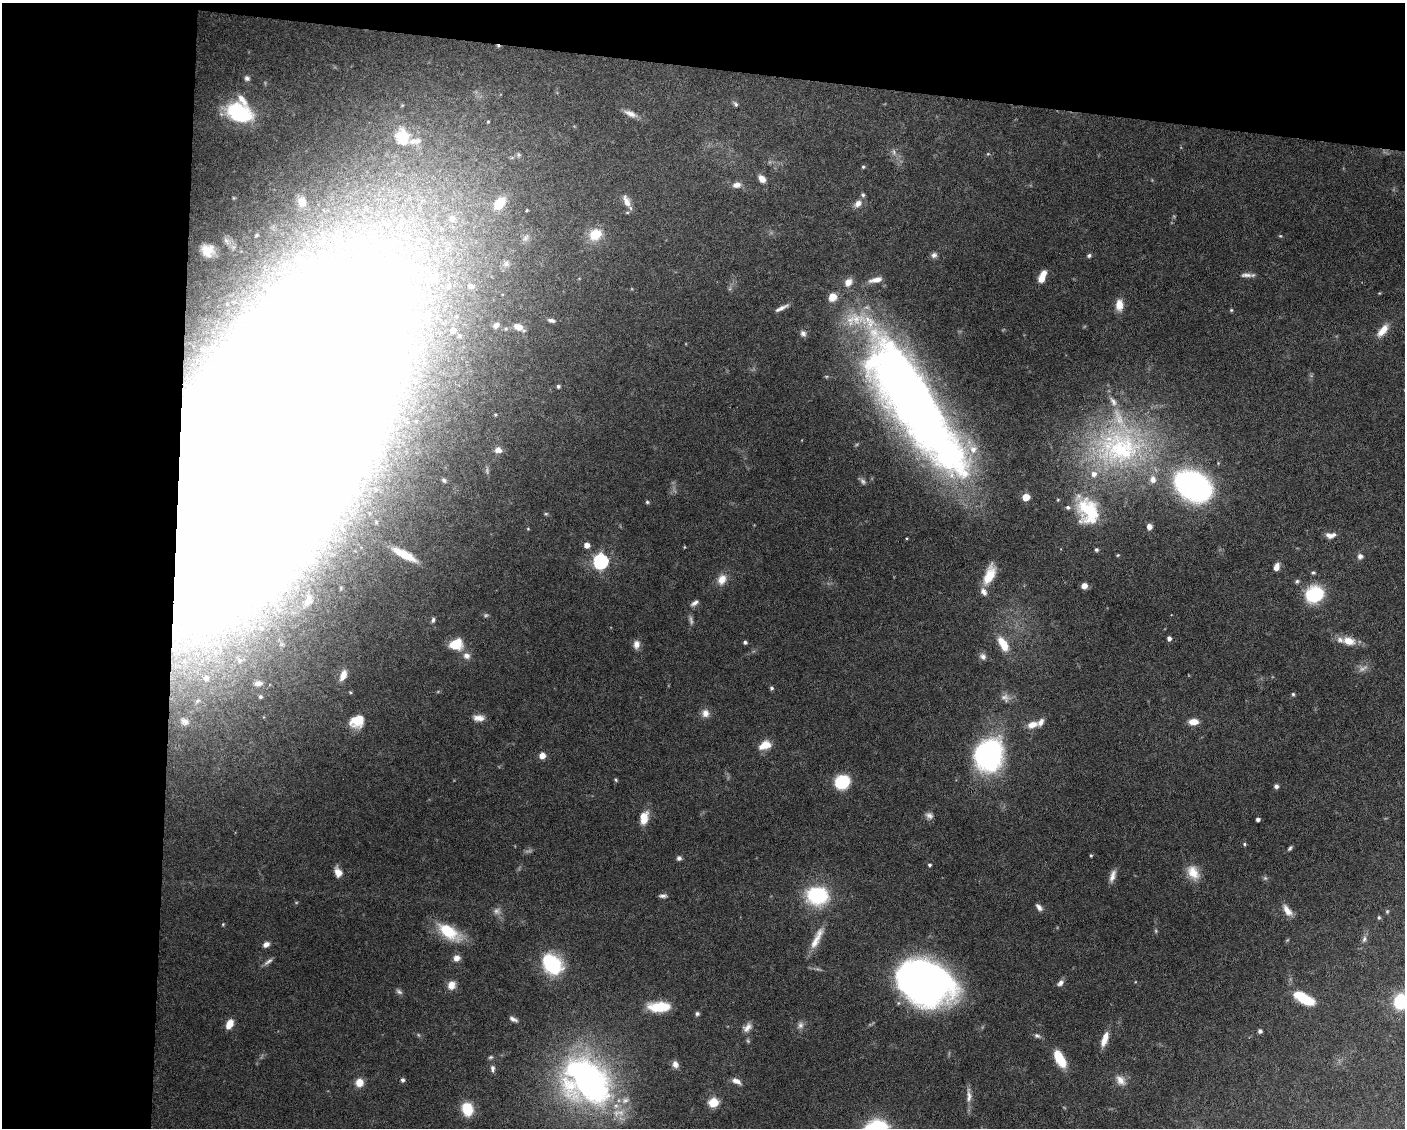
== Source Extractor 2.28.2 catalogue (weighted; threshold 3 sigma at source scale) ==
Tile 1 of 3 x 4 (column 1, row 1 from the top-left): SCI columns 105-1507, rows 3378-4503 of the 4526 x 4503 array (HDU 1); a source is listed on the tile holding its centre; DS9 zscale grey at full resolution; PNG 1407 x 1130 px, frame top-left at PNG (2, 3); no overlay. Shown black and unused: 18% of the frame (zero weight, under 5 of 10 exposures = <1% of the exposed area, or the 3 px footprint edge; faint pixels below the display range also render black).
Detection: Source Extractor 2.28.2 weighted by HDU 2 'WHT'; one run over the whole footprint, this tile lists its part. Background 0.0707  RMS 0.0025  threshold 0.0103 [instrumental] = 3 sigma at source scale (4.09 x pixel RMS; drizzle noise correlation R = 1.36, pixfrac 0.8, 0.05/0.05 arcsec/px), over >= 5 px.
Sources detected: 185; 9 too faint to see at this stretch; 4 inside a brighter object's white glare — not listed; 15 inside a brighter listed object's ellipse — not listed separately; the other 157 listed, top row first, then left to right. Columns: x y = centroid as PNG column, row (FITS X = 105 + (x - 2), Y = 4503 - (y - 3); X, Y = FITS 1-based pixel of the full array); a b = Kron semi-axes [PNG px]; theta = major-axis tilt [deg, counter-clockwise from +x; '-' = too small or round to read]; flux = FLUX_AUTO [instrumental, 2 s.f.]
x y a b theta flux
247 78 7 6 - 0.73
735 104 8 4 -53 0.48
239 113 25 17 -23 20
630 114 18 7 -22 1.9
488 122 4 4 - 0.23
402 137 21 17 -82 6.9
518 155 7 6 - 0.58
863 167 5 4 - 0.32
762 179 9 6 -48 1.9
737 185 10 7 4 1.5
626 201 18 8 -68 2.1
302 202 13 11 -75 2.9
499 204 15 9 58 6.9
858 204 12 8 39 1.5
527 210 4 3 - 0.22
452 218 12 11 - 2.6
595 234 17 14 39 4.9
257 235 6 5 - 0.44
1280 236 5 4 - 0.25
525 238 11 7 57 1.1
226 241 10 7 -63 0.98
323 241 8 7 - 0.9
208 250 10 10 - 3
934 255 8 7 - 0.82
1089 255 6 5 - 0.46
506 264 8 7 - 0.83
1043 274 11 7 56 2.2
1246 275 17 5 1 1.2
433 278 11 11 - 2.9
876 280 17 7 12 2
848 282 11 9 53 1.9
471 286 8 6 -22 0.79
1119 305 14 9 -88 2.7
781 308 16 4 27 1.2
1231 310 5 4 - 0.28
427 314 6 5 - 0.57
551 320 9 5 -13 0.67
496 325 8 6 45 0.9
519 327 13 7 -27 2.1
453 330 4 4 - 1.2
1383 330 18 8 50 2.8
803 334 8 7 - 0.88
459 336 4 3 - 0.35
558 386 4 4 - 0.45
912 401 141 37 -57 290
280 433 217 93 64 1800
1119 448 70 57 5 56
498 450 9 7 -12 1.2
444 480 6 5 - 0.53
863 481 9 6 -51 0.68
1193 486 40 28 -30 54
1026 497 5 5 - 6.9
647 502 4 4 - 0.38
1088 511 34 23 -64 13
546 514 5 5 - 0.32
1149 527 6 5 - 1.3
1330 535 12 7 6 1.6
587 545 5 5 - 1.8
684 547 4 3 - 0.19
1096 550 4 4 - 0.47
404 554 30 9 -28 6.1
1118 555 4 4 - 0.26
1360 556 7 6 - 0.99
601 561 6 6 - 56
1276 567 9 6 68 1.4
1313 572 5 5 - 0.39
989 575 23 10 68 5.1
722 579 13 10 65 2.6
1297 581 6 5 - 0.46
1084 586 5 5 - 1.9
1314 594 15 12 27 18
308 601 26 14 68 6.3
695 603 11 5 33 0.9
433 620 7 4 81 0.56
1169 638 5 4 - 0.82
1349 641 17 11 -14 3.3
745 642 4 4 - 0.52
456 644 12 10 21 6.1
636 644 11 8 82 1.4
1003 644 18 9 -60 4.8
466 656 10 9 - 1.5
983 656 9 8 - 1
240 660 6 6 - 0.63
343 675 13 7 68 2.5
206 678 6 6 - 1.1
258 683 10 6 8 1.1
772 688 4 4 - 0.44
350 692 5 3 - 0.26
1293 694 5 4 - 0.34
260 697 4 4 - 0.41
1005 698 13 10 -43 1.5
705 713 11 9 89 1.7
479 718 13 8 -3 1.8
184 721 15 10 -31 1.9
357 721 16 13 31 5.1
1193 722 10 6 1 2.5
1032 725 13 8 18 2.4
765 745 14 9 21 3.3
542 755 6 6 - 2.1
989 755 20 17 73 62
616 780 5 4 - 0.29
842 782 11 9 33 16
1276 786 6 5 - 0.61
929 815 10 8 -33 1.1
644 818 16 10 77 3.2
1258 819 4 3 - 0.66
1244 844 4 4 - 0.33
1290 848 7 4 51 0.44
1091 856 4 3 - 0.27
679 858 6 6 - 0.62
929 865 4 4 - 0.38
338 872 11 7 -70 2.1
1193 872 20 13 -58 3.9
1112 876 16 6 71 1.6
1265 878 6 6 - 0.46
817 895 18 14 -5 23
663 896 9 4 4 0.71
1039 907 10 5 -49 0.95
1287 910 17 8 -53 2.1
1387 911 6 4 69 0.31
1379 917 5 4 - 0.37
223 924 4 3 - 0.22
1156 931 5 5 - 0.33
449 932 31 14 -34 9.4
817 938 34 8 64 3.6
1364 939 9 5 74 0.75
266 944 8 6 27 1.2
456 958 8 7 - 1.5
268 961 14 5 38 0.88
552 964 25 19 -43 16
925 983 44 32 -22 140
1060 983 9 6 44 0.98
451 985 10 9 - 2.1
399 992 9 5 -37 0.63
1304 998 24 10 -29 7.4
1401 1001 11 9 80 16
659 1007 22 10 1 7.9
697 1014 5 5 - 0.5
513 1019 11 5 -24 0.82
229 1024 10 7 61 2.6
800 1025 10 8 60 1
747 1027 14 8 47 1.5
1260 1031 4 4 - 0.6
1037 1036 9 6 -19 0.67
1105 1039 18 7 71 2.8
491 1057 7 5 16 0.42
1060 1059 20 9 -60 6.4
675 1064 8 7 - 1.4
492 1068 9 5 -81 0.85
402 1080 5 4 - 0.66
1121 1080 16 11 -50 2.2
586 1081 61 46 -42 88
736 1081 11 6 -23 1.5
359 1082 8 8 - 2.7
969 1096 22 7 -89 1.7
713 1102 6 6 - 9.1
467 1109 12 9 -75 7.8
Overlapping masked pixels (flux is a lower limit): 1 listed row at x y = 280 433
Isophote crosses this tile's border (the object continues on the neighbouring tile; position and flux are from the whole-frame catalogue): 1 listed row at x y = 1401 1001